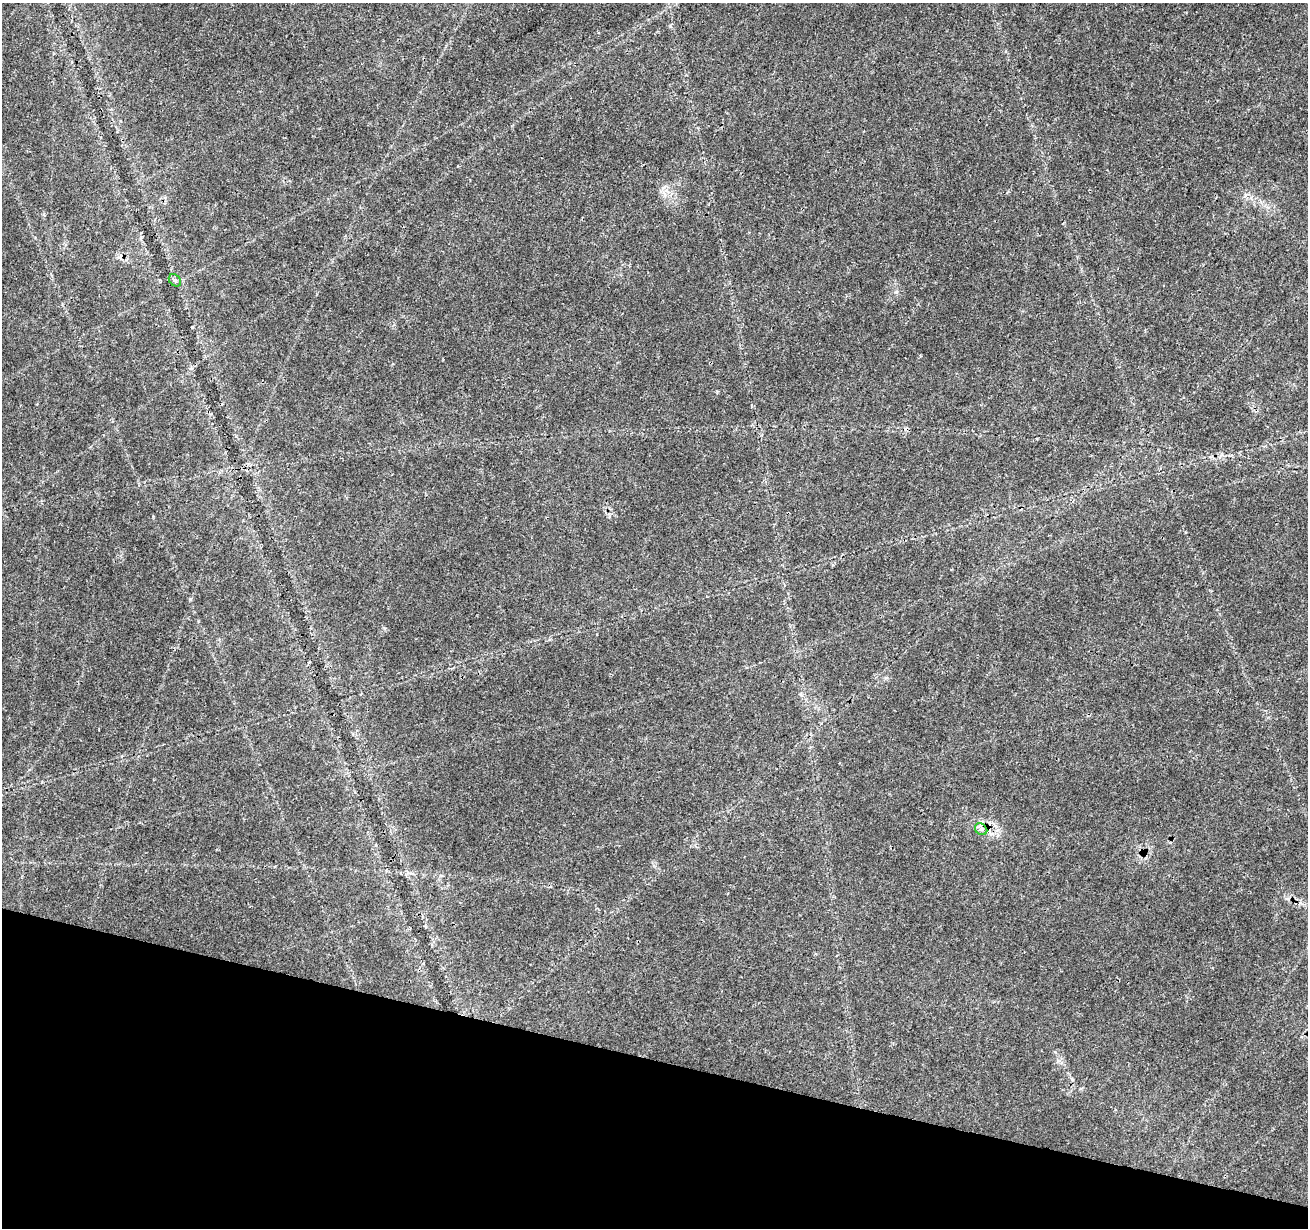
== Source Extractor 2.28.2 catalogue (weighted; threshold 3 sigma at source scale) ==
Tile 15 of 4 x 4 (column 3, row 4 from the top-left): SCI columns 2624-3929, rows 284-1509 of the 5237 x 5409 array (HDU 1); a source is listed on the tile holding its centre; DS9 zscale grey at full resolution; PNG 1310 x 1230 px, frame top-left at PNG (2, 3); each listed source drawn as its Kron ellipse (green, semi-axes under 4 px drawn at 4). Shown black and unused: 14% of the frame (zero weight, under 3 of 4 exposures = <1% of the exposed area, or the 3 px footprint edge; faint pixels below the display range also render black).
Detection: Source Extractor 2.28.2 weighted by HDU 2 'WHT'; one run over the whole footprint, this tile lists its part. Background 0.0274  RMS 0.0023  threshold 0.0105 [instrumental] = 3 sigma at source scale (4.5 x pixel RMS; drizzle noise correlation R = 1.50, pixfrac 1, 0.0396/0.0396 arcsec/px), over >= 5 px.
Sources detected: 3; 1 cosmic-ray / hot-pixel residue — neither listed nor drawn; the other 2 listed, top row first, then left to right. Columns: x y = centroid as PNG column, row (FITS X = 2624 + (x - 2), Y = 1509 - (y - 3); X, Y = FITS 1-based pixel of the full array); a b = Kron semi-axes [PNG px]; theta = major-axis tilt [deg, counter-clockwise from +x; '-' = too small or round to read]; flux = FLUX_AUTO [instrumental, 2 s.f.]
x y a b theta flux
175 280 7 5 -46 0.56
981 829 7 5 -43 0.67